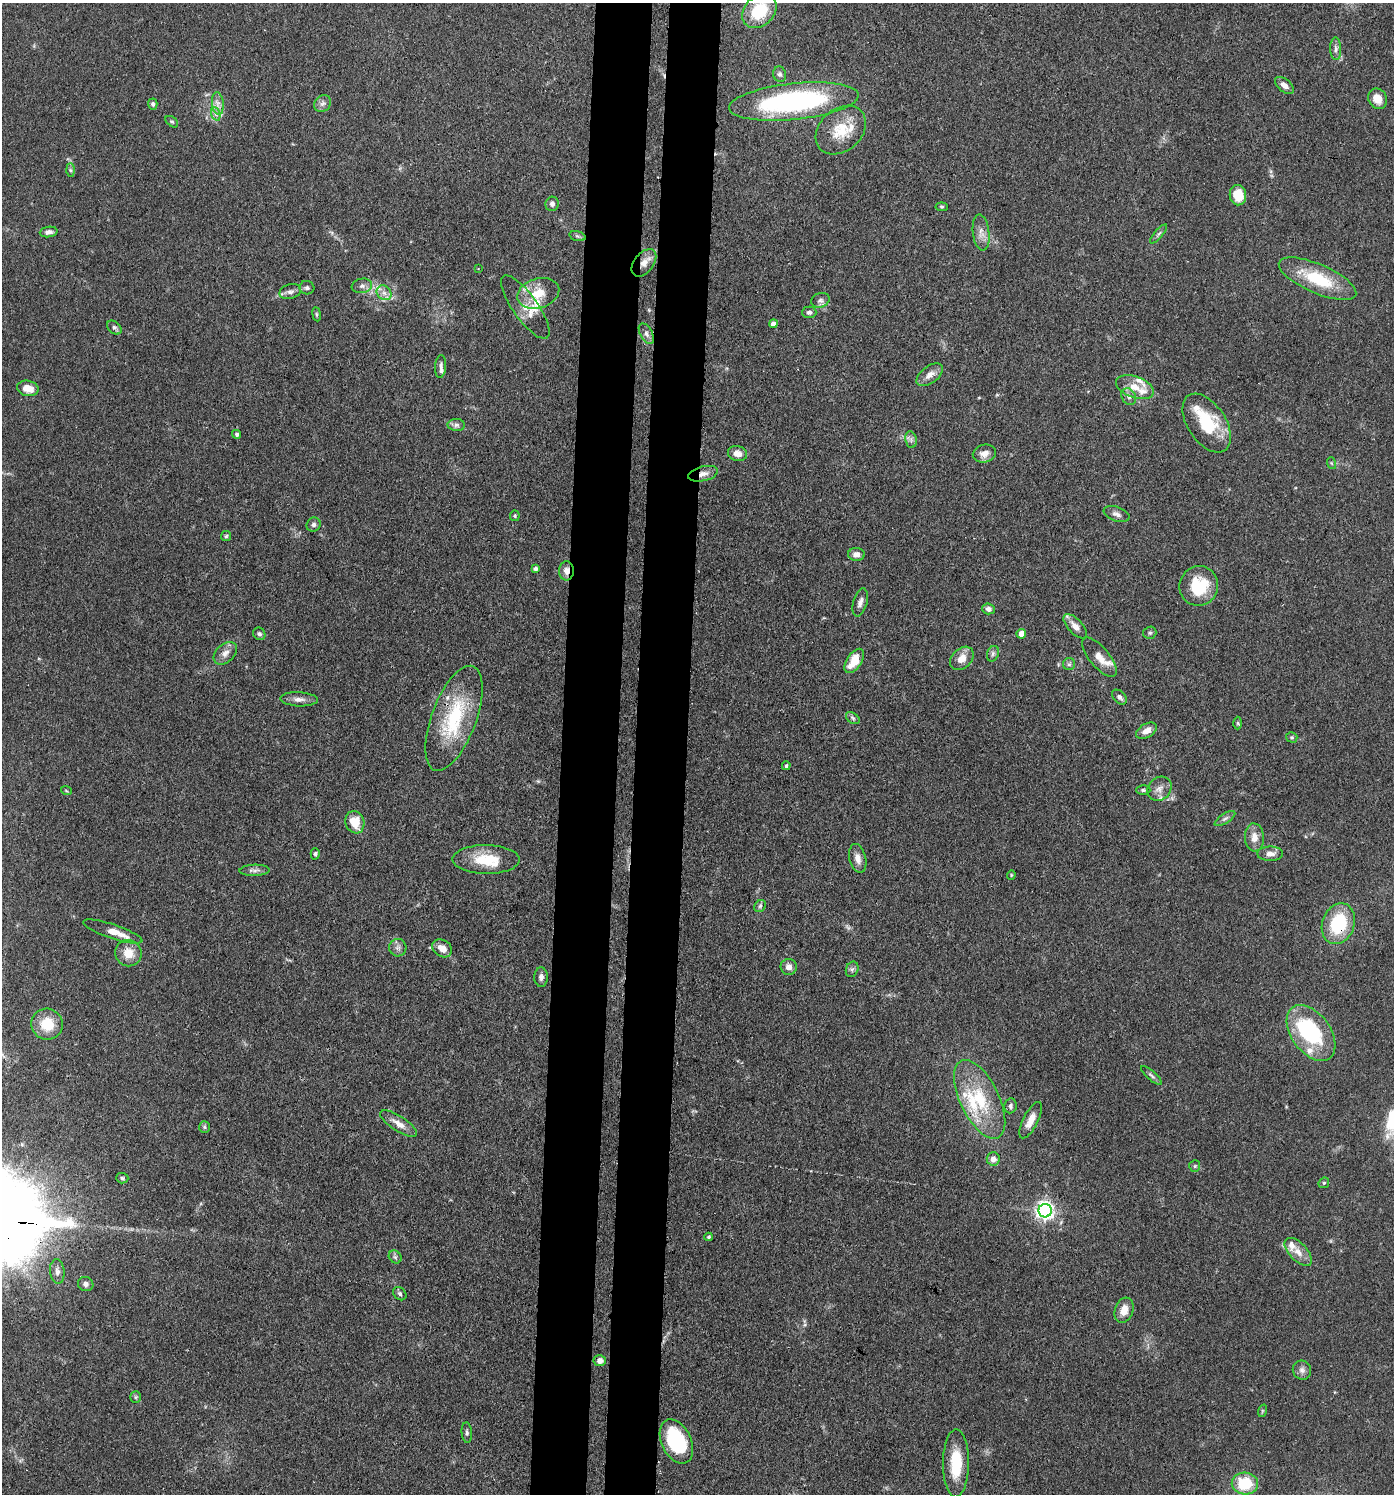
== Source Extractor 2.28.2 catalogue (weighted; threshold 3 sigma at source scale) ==
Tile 5 of 3 x 3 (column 2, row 2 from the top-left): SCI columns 1680-3071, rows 1567-3058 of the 4645 x 4619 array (HDU 1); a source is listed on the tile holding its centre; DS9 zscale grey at full resolution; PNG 1396 x 1496 px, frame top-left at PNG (2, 3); each listed source drawn as its Kron ellipse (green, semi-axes under 4 px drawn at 4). Shown black and unused: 8% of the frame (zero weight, under 3 of 4 exposures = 9% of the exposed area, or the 3 px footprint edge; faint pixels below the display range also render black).
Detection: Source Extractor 2.28.2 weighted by HDU 2 'WHT'; one run over the whole footprint, this tile lists its part. Background 0.153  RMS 0.0055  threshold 0.025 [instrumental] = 3 sigma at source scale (4.5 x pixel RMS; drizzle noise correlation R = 1.50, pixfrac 1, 0.05/0.05 arcsec/px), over >= 5 px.
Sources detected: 139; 1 too faint to see at this stretch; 1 inside a brighter object's white glare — neither listed nor drawn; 12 inside a brighter listed object's ellipse — not listed separately; the other 125 listed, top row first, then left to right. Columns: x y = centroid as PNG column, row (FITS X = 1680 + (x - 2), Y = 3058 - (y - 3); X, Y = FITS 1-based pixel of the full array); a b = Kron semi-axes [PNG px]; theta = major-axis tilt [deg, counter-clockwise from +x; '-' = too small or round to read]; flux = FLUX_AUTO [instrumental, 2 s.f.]
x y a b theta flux
759 11 19 14 46 22
1336 49 11 5 -88 1.9
780 74 8 6 -75 1.6
1284 85 11 6 -39 3.5
1378 99 10 9 - 6.6
794 102 65 18 6 110
153 104 5 5 - 1.4
218 104 11 6 -84 2.9
322 104 9 7 41 2.2
216 114 7 4 -71 1.6
172 122 7 4 -39 0.91
841 130 28 21 41 17
70 170 6 4 -89 0.97
1238 195 10 8 -83 12
552 204 7 6 - 2.1
942 207 6 4 -6 0.79
49 232 9 5 10 2.3
981 232 18 8 -83 4.4
1158 234 12 4 49 1.4
577 236 8 4 -15 1.1
644 263 15 9 51 5.5
478 269 3 2 - 0.41
1318 279 42 14 -23 30
362 286 10 7 10 2.3
307 288 7 6 - 1.5
290 292 11 7 15 2.3
384 293 8 6 -44 3.1
538 293 21 15 17 13
820 300 9 7 16 2.1
525 307 38 12 -55 9.4
809 312 7 5 0 1.5
317 314 7 3 -81 0.71
773 324 4 4 - 3.3
114 327 8 5 -42 1.6
646 334 11 6 -61 2.7
441 366 11 5 86 1.9
930 375 15 8 37 4.8
1135 387 20 10 -19 8.5
28 388 11 7 -12 6.6
1129 397 9 7 -59 2.1
1207 423 33 19 -56 29
456 425 9 6 -1 1.8
237 434 5 4 - 1.3
911 440 8 5 -80 1.8
737 453 10 7 -17 3.6
984 454 12 8 13 4.8
1331 463 6 3 -71 0.65
703 474 15 7 13 3.8
1116 514 13 7 -19 2.6
515 516 5 4 - 0.84
314 525 7 6 - 1.5
226 536 5 5 - 0.82
856 554 8 6 -4 3.6
535 569 4 3 - 1.4
566 571 9 7 88 3.8
1199 586 20 19 - 22
860 603 14 7 74 3
988 609 6 5 - 2.4
1075 626 15 7 -47 4.7
1150 633 7 6 - 1.2
259 634 6 5 - 1.4
1021 634 5 4 - 8.1
225 653 13 9 42 3.9
993 654 8 6 70 1.4
1099 657 24 10 -50 7.5
962 658 13 9 45 6.5
854 661 13 7 57 12
1069 664 6 6 - 1.3
1119 697 9 5 -46 1.8
299 699 19 7 -2 3.6
454 718 55 22 70 45
853 718 8 5 -36 1.3
1238 723 6 4 -89 0.74
1146 731 11 7 30 4.5
1292 737 6 5 - 0.83
786 766 4 4 - 0.95
1159 789 13 11 45 4.3
66 790 5 3 - 0.57
1143 790 7 4 0 1.1
1225 819 12 4 32 1.6
355 822 11 9 -71 11
1254 837 14 9 -86 5.7
315 854 6 4 -87 1.1
1270 854 13 7 1 3.3
858 858 14 8 -76 4.4
486 860 33 14 0 18
255 870 15 5 2 2.5
1011 875 4 4 - 0.55
760 906 6 5 - 1.2
1338 924 21 16 70 31
113 931 31 7 -18 7.2
398 948 9 8 - 2.3
442 948 10 8 -33 5.4
128 953 13 13 - 8.4
789 967 8 8 - 3.4
852 969 8 6 68 1.4
541 977 9 7 -90 2.1
47 1024 16 15 - 14
1311 1033 31 19 -53 49
1151 1075 13 4 -42 1.6
980 1099 43 19 -64 32
1010 1106 7 6 - 1.6
1031 1120 20 7 63 5.9
398 1124 21 7 -33 5.4
204 1127 6 5 - 1
993 1159 6 6 - 3.3
1195 1166 6 5 - 0.83
122 1178 6 5 - 1.1
1324 1183 6 5 - 0.86
1045 1211 7 6 - 250
709 1237 4 4 - 0.88
1298 1252 17 9 -46 5.6
395 1257 7 5 -45 1.2
57 1272 12 7 -84 2.5
86 1284 8 7 - 2
400 1294 7 5 -44 1.3
1124 1310 13 9 71 6.1
600 1361 6 5 - 3.1
1302 1370 10 9 - 2.7
136 1397 6 5 - 0.91
1262 1411 6 4 72 0.71
467 1433 10 5 -86 1.4
676 1441 23 14 -64 44
956 1463 34 13 89 20
1245 1483 13 11 -2 21
Overlapping masked pixels (flux is a lower limit): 5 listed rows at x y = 644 263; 703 474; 566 571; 454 718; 1338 924